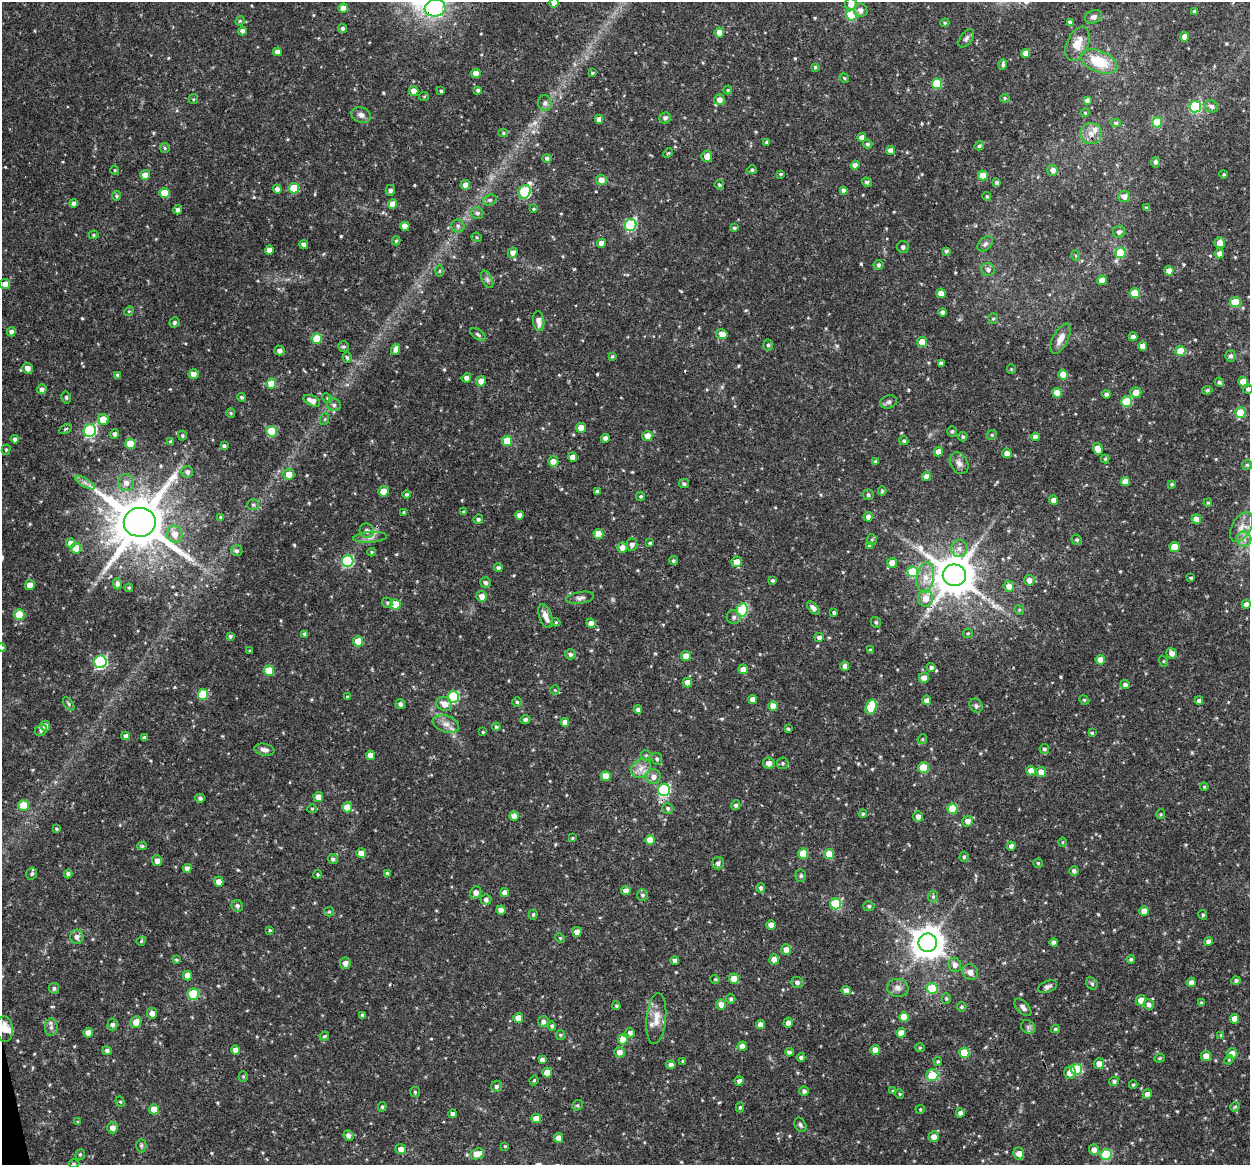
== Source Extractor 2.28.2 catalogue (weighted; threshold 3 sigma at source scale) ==
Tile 7 of 4 x 4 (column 3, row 2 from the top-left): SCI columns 2496-3743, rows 2364-3526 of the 4992 x 4776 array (HDU 1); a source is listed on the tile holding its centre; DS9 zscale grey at full resolution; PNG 1252 x 1167 px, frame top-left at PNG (2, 2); each listed source drawn as its Kron ellipse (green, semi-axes under 4 px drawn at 4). Shown black and unused: <1% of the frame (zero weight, under 3 of 4 exposures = <1% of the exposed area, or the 3 px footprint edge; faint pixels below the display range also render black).
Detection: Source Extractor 2.28.2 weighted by HDU 2 'WHT'; one run over the whole footprint, this tile lists its part. Background 0.0465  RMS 0.0026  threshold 0.0115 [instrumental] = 3 sigma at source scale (4.5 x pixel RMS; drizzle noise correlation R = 1.50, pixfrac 1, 0.0396/0.0396 arcsec/px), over >= 5 px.
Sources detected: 575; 1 too faint to see at this stretch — neither listed nor drawn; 6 inside a brighter listed object's ellipse — not listed separately; of the other 568, all 500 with FLUX_AUTO >= 0.268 (the completeness limit of this list) listed and drawn (68 fainter detections not listed), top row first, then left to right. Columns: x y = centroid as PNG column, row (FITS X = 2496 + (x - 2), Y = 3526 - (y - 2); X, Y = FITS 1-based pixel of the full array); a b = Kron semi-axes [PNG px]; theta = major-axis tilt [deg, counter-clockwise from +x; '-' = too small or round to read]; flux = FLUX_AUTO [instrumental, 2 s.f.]
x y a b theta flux
554 3 5 4 - 2.4
851 4 6 6 - 2.1
343 8 5 4 - 2.7
435 8 10 8 8 19
861 10 7 6 - 1.3
1194 11 3 3 - 0.31
852 15 5 5 - 13
1093 17 9 6 20 0.94
240 21 5 4 - 0.3
1070 22 4 4 - 0.65
945 23 4 4 - 0.31
342 28 4 4 - 0.57
242 31 4 4 - 1.1
719 32 5 5 - 2.1
1184 37 5 4 - 1.6
966 38 10 5 53 0.73
1077 44 18 10 66 3.6
277 52 4 4 - 1.5
1026 53 4 4 - 1.8
1099 62 19 10 -22 8.5
1003 64 5 4 - 0.56
815 67 3 3 - 0.36
476 73 5 4 - 2.6
592 73 4 4 - 0.33
844 78 5 4 - 0.34
937 84 5 5 - 10
478 90 4 3 - 0.57
728 90 4 4 - 0.28
414 91 5 5 - 1.9
441 91 4 3 - 0.44
424 97 5 4 - 0.29
1005 98 5 4 - 0.36
193 99 5 4 - 0.3
719 100 5 5 - 1.5
1087 100 4 4 - 0.81
545 103 8 7 - 0.93
1211 106 7 5 -33 0.97
1195 107 5 5 - 20
1085 113 4 4 - 0.33
361 115 10 7 -20 1.2
665 118 6 5 - 0.8
599 119 4 4 - 1.4
1157 122 5 5 - 7.1
1116 123 5 4 - 0.47
503 133 5 4 - 0.35
1091 134 11 10 - 2.3
862 137 4 4 - 1.8
767 142 4 4 - 0.58
868 144 5 4 - 0.52
979 146 5 4 - 0.47
165 148 5 4 - 0.34
891 151 4 4 - 1.7
668 153 5 3 - 0.27
707 156 6 5 - 1.9
547 158 5 4 - 0.68
1155 162 5 4 - 0.52
855 165 4 4 - 1.2
115 170 4 4 - 0.31
752 170 5 4 - 0.44
1053 170 5 5 - 1.4
780 174 4 3 - 0.32
1224 174 4 3 - 0.31
145 175 5 4 - 2.2
983 176 5 5 - 3.7
601 180 5 5 - 2.3
867 182 5 4 - 0.61
997 183 4 3 - 0.7
465 185 5 4 - 1.7
719 185 5 4 - 0.38
294 188 5 5 - 8.8
277 189 4 4 - 1.1
390 190 5 4 - 0.69
843 190 4 4 - 0.75
525 192 7 5 65 22
165 193 5 5 - 5.4
116 196 5 4 - 0.4
987 196 4 4 - 0.28
1124 196 6 5 - 1.7
490 200 7 5 19 0.54
73 203 4 4 - 0.81
393 204 5 4 - 2.5
1146 208 4 3 - 0.48
534 209 4 3 - 0.32
178 210 4 4 - 0.93
477 213 6 5 - 0.65
631 225 6 5 - 23
405 226 4 4 - 2.2
458 226 6 6 - 0.7
734 228 3 3 - 0.4
1119 232 6 6 - 0.87
94 235 5 4 - 0.38
477 237 5 4 - 0.34
396 241 4 3 - 0.39
602 243 4 4 - 2.2
1220 243 5 5 - 2.1
985 244 9 6 44 0.65
304 245 4 4 - 0.89
903 247 6 6 - 0.76
269 250 4 4 - 1.8
946 251 3 3 - 0.51
513 252 5 4 - 1.2
1120 253 5 5 - 12
1219 253 5 4 - 1.1
1076 256 5 3 - 0.29
878 265 5 5 - 0.6
988 270 7 6 - 0.91
439 271 6 4 89 0.33
1169 271 4 4 - 2.2
487 279 9 5 -64 0.66
1102 280 4 4 - 2.5
5 284 5 5 - 2
941 293 4 4 - 2.5
1135 293 5 5 - 6.2
1235 302 5 5 - 7.4
129 311 5 4 - 0.3
943 312 4 4 - 0.8
993 319 5 5 - 0.41
539 321 10 5 -84 1.9
174 322 5 5 - 0.63
11 332 4 4 - 0.93
478 334 8 5 -33 0.58
722 334 6 5 - 2.2
1133 337 4 4 - 1.1
317 339 5 5 - 7.2
1060 339 16 7 63 2
922 342 5 5 - 3.2
768 345 5 5 - 0.51
1143 346 4 4 - 1.8
343 347 5 5 - 0.44
396 349 5 4 - 1.3
279 351 5 5 - 0.93
1180 351 5 5 - 4.9
612 356 4 3 - 0.35
1230 356 5 5 - 0.67
347 358 5 4 - 0.46
941 363 4 4 - 0.83
27 368 5 5 - 1.6
1011 369 4 4 - 0.27
193 374 5 5 - 1.9
117 375 4 3 - 0.4
1063 375 5 4 - 3.3
466 378 5 4 - 1.2
481 381 5 5 - 2.3
1243 381 5 5 - 2.6
1219 382 5 4 - 0.56
271 384 5 5 - 4.9
42 389 5 4 - 0.97
1248 389 5 4 - 0.59
1207 390 5 4 - 0.46
1136 392 5 5 - 2.2
1057 393 5 5 - 3.1
1106 394 4 4 - 0.86
66 397 6 4 -77 0.44
242 397 4 4 - 0.46
327 398 5 4 - 0.35
312 401 9 5 -24 2.1
888 402 9 6 19 0.67
1127 402 5 5 - 10
334 405 7 6 - 0.74
231 413 5 4 - 0.32
1240 413 5 5 - 7.6
103 419 5 5 - 4.6
325 419 6 4 71 0.33
581 428 5 5 - 2.6
65 429 7 4 28 0.34
90 431 6 6 - 32
272 431 5 5 - 9.2
952 431 5 5 - 0.43
115 434 5 4 - 0.72
182 435 5 4 - 0.35
992 435 5 4 - 0.33
647 436 5 5 - 2.2
963 437 5 5 - 0.39
1035 437 4 4 - 1
605 438 4 4 - 1.1
15 439 4 4 - 0.74
507 441 5 5 - 6.1
904 441 5 4 - 0.41
171 442 4 3 - 0.42
130 444 5 5 - 7.6
224 446 4 4 - 0.54
1098 449 6 4 -72 2.6
6 450 5 4 - 0.38
938 452 4 4 - 1.9
1007 453 5 4 - 1.5
573 457 4 4 - 1.8
1105 459 4 4 - 0.33
553 462 5 5 - 2.2
875 462 4 3 - 0.33
959 463 11 8 -59 1.4
1247 465 5 5 - 0.38
187 472 6 5 - 0.81
289 474 5 5 - 2.4
926 477 4 4 - 1.7
1125 481 4 4 - 2
85 483 11 4 -29 0.94
126 483 8 8 - 1.6
684 484 5 4 - 0.6
1172 484 4 3 - 0.35
384 491 5 5 - 2.6
597 491 4 3 - 0.49
882 491 4 3 - 0.31
406 495 4 4 - 0.45
868 495 5 5 - 0.51
641 496 4 4 - 0.36
1053 500 4 4 - 1.5
1208 503 4 3 - 0.29
253 505 6 5 - 0.43
404 512 4 3 - 0.48
464 512 4 4 - 0.66
519 515 4 4 - 1.3
221 517 4 3 - 0.39
868 517 4 4 - 1.2
478 519 5 4 - 0.59
1196 519 5 4 - 2.3
140 522 16 14 2 1600
1241 527 16 9 61 2.6
367 531 7 7 - 1.1
175 534 9 7 -75 2.7
598 534 5 5 - 3.1
370 537 17 5 5 1.3
1244 539 7 7 - 1.4
872 540 5 5 - 0.38
1077 540 5 5 - 0.48
71 543 5 5 - 2
650 543 4 3 - 0.39
632 545 6 5 - 1.1
869 546 4 3 - 0.27
622 547 5 5 - 2
1174 547 5 5 - 5.2
76 548 5 5 - 6.2
959 548 8 8 - 1.3
237 551 5 5 - 0.66
372 552 4 4 - 0.32
348 561 6 5 - 25
673 561 5 4 - 0.51
737 562 5 5 - 2.5
892 563 5 5 - 2.5
498 568 4 4 - 0.62
913 572 5 5 - 10
954 575 11 11 - 940
925 578 15 8 79 2.9
1191 578 4 3 - 0.32
773 580 4 3 - 0.46
1029 580 5 5 - 1.7
485 583 5 5 - 0.63
117 584 6 4 -88 0.9
30 585 5 5 - 2
1009 586 5 5 - 1.9
129 588 4 4 - 0.34
482 596 5 5 - 1.9
580 598 14 6 8 0.97
926 598 8 7 - 2.9
387 603 5 4 - 0.39
396 604 5 5 - 7.6
1246 604 4 4 - 0.97
813 608 8 4 -47 1.3
742 610 6 5 - 19
1019 610 5 4 - 0.3
834 613 3 3 - 0.67
19 614 5 5 - 7.8
545 616 12 6 -72 1.8
734 617 7 6 - 0.87
556 622 4 4 - 0.29
876 622 6 5 - 0.45
591 623 5 4 - 1.7
968 633 5 4 - 0.32
305 634 4 4 - 0.71
230 636 4 4 - 0.41
819 637 4 4 - 0.9
358 641 5 5 - 5.1
2 648 4 4 - 0.41
870 650 4 3 - 0.28
250 651 3 2 - 0.28
1172 653 5 5 - 1.5
570 654 5 5 - 0.71
686 656 5 5 - 2.3
1100 660 4 4 - 2.5
1163 661 6 4 -72 0.3
100 662 6 6 - 36
845 666 4 4 - 1.1
931 667 4 4 - 0.63
743 669 5 4 - 2.4
269 671 5 5 - 6.7
924 678 5 5 - 1.9
687 682 5 5 - 1.8
1125 685 4 4 - 0.78
555 690 5 4 - 0.28
203 694 5 5 - 9.6
347 696 3 3 - 0.28
453 697 6 5 - 18
753 699 4 4 - 1.6
927 700 5 4 - 1.4
1084 700 5 4 - 0.34
1199 700 4 4 - 0.7
517 702 4 4 - 0.41
69 704 7 4 -55 0.46
400 704 5 4 - 0.84
444 704 8 7 - 2.4
773 706 5 4 - 2.4
976 706 7 6 - 0.64
871 707 8 5 70 10
638 709 4 4 - 0.81
525 719 5 4 - 0.67
565 722 4 4 - 1.7
446 724 13 8 -17 1.9
45 726 5 4 - 1.6
496 727 4 4 - 0.46
788 729 4 3 - 0.39
41 730 6 5 - 0.62
483 732 3 3 - 0.3
1092 733 4 4 - 0.35
126 736 4 4 - 1.1
144 738 4 3 - 0.59
922 739 5 4 - 0.33
1044 749 5 4 - 0.54
264 750 10 6 -11 1.2
370 755 4 4 - 1.9
646 755 5 5 - 0.41
657 759 6 5 - 0.55
769 763 6 5 - 1.4
783 763 6 6 - 0.47
641 768 11 8 44 1.9
923 768 5 5 - 8.4
1031 771 5 5 - 2.3
1041 772 5 5 - 2
606 776 5 5 - 3
654 777 7 7 - 1.4
1204 787 4 3 - 0.3
664 790 6 6 - 30
318 797 5 5 - 1.8
200 798 5 4 - 0.65
24 805 5 5 - 6.2
736 805 5 4 - 0.57
347 807 5 5 - 4.1
668 808 5 5 - 0.53
312 809 5 4 - 0.32
952 809 5 5 - 9
863 814 4 3 - 0.36
1161 814 5 4 - 0.31
514 816 4 4 - 1.9
918 816 5 4 - 1.2
968 821 5 5 - 1.5
56 829 4 4 - 0.37
572 838 4 3 - 0.27
650 840 5 5 - 4
1063 842 5 3 - 0.3
142 846 5 4 - 0.43
1011 846 4 4 - 1.4
361 853 5 5 - 1.9
803 854 5 5 - 7.2
829 854 5 5 - 3.6
964 857 5 4 - 0.39
333 859 5 5 - 0.68
157 861 5 5 - 1.5
718 863 6 6 - 0.9
1038 863 4 4 - 0.3
187 868 4 4 - 1.3
1074 871 4 4 - 0.82
32 873 6 5 - 0.62
387 873 4 4 - 0.47
68 874 4 4 - 0.65
317 874 4 4 - 0.35
801 876 6 5 - 0.49
219 882 5 4 - 2
761 888 5 4 - 0.67
626 890 5 4 - 1.3
476 893 6 5 - 1.6
505 893 4 4 - 1.9
642 895 6 5 - 0.62
933 897 6 5 - 0.45
486 899 5 5 - 0.91
836 904 5 5 - 16
237 906 6 5 - 0.73
869 906 5 5 - 0.56
501 910 4 4 - 1.6
1144 911 5 5 - 3.1
329 912 5 4 - 0.33
533 915 5 4 - 0.4
1203 915 5 4 - 0.44
771 925 4 4 - 1.8
270 930 3 3 - 0.27
577 932 5 4 - 2
77 937 7 7 - 1.2
560 938 5 3 - 0.29
141 941 4 4 - 0.28
1208 941 4 4 - 1.2
928 943 9 9 - 450
1054 943 4 4 - 1
786 950 5 5 - 2
774 959 5 5 - 2.1
1131 959 4 4 - 0.52
176 960 4 3 - 0.34
675 961 4 4 - 1.1
345 963 5 5 - 1.5
955 965 7 6 - 1.3
970 972 8 7 - 1.8
187 976 5 4 - 2
715 979 4 4 - 0.35
734 979 5 5 - 3
1236 980 4 4 - 0.62
797 982 6 5 - 0.89
1191 982 5 4 - 1.3
1092 984 6 5 - 0.53
1048 987 10 5 22 0.79
54 988 5 5 - 0.6
898 988 11 9 -8 1.4
932 988 5 5 - 11
846 990 4 4 - 1.6
193 994 5 5 - 14
946 998 5 4 - 0.32
731 999 4 4 - 0.52
1141 1000 5 5 - 2.1
1202 1003 4 3 - 0.63
721 1004 5 5 - 1.6
1149 1004 5 5 - 1
616 1006 4 3 - 0.32
962 1007 5 4 - 0.45
1023 1007 11 6 -47 1
152 1013 5 5 - 1.6
363 1015 4 3 - 0.64
904 1017 5 5 - 4.6
518 1018 5 5 - 1.9
656 1019 25 10 84 3.3
1235 1019 5 4 - 2.9
136 1022 6 5 - 2.6
543 1022 5 5 - 0.97
788 1023 5 4 - 1.3
113 1025 6 5 - 0.89
760 1025 4 4 - 1.9
552 1026 4 4 - 0.59
51 1027 9 6 90 0.87
1028 1027 7 6 - 0.72
5 1029 13 8 -85 2.3
1055 1029 4 3 - 0.39
88 1033 5 4 - 2.1
630 1033 5 4 - 0.82
901 1033 5 4 - 2.7
560 1035 5 4 - 0.31
1221 1035 4 4 - 0.27
324 1036 5 3 - 0.34
623 1039 5 5 - 2.9
742 1046 4 4 - 2
920 1048 5 4 - 0.32
236 1050 4 4 - 1.8
875 1050 5 4 - 1.8
107 1051 5 4 - 0.82
620 1052 5 5 - 1.6
789 1052 4 4 - 0.75
964 1053 5 5 - 8.4
1232 1053 5 5 - 1.9
1206 1056 5 5 - 2.4
801 1057 4 4 - 0.63
1159 1058 5 4 - 0.3
542 1060 4 4 - 0.98
1229 1060 5 4 - 0.27
683 1061 3 3 - 0.33
938 1061 5 4 - 0.32
1099 1064 5 5 - 1.9
671 1065 4 4 - 1.2
1077 1069 5 5 - 15
547 1073 5 5 - 4
1070 1073 6 5 - 2
932 1075 6 6 - 6.6
243 1076 5 4 - 0.35
534 1080 5 3 - 0.36
739 1081 4 4 - 0.92
1114 1081 5 4 - 0.66
1133 1085 4 3 - 0.31
496 1086 5 5 - 0.75
804 1091 4 4 - 0.74
893 1091 3 3 - 0.32
415 1092 5 5 - 0.36
900 1094 4 4 - 0.3
1147 1094 5 4 - 1.6
120 1102 5 4 - 0.37
577 1105 5 5 - 0.38
382 1107 5 4 - 0.39
740 1107 5 4 - 0.4
1235 1107 5 4 - 0.34
154 1109 5 5 - 2.7
920 1109 4 4 - 0.27
960 1113 4 4 - 0.94
453 1114 4 4 - 0.78
536 1118 5 4 - 2.8
78 1122 3 3 - 0.31
800 1125 7 5 -61 0.56
113 1128 5 5 - 1.7
348 1135 5 5 - 1.1
934 1137 5 5 - 1.8
559 1138 5 4 - 2.5
141 1145 7 5 -90 0.46
505 1146 3 3 - 0.27
401 1149 5 5 - 1.6
1094 1150 5 5 - 1.5
80 1154 5 4 - 0.4
477 1154 7 5 21 3.8
1019 1154 6 5 - 2.2
1106 1154 5 5 - 15
74 1163 5 3 - 0.29
Overlapping masked pixels (flux is a lower limit): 4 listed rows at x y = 435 8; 954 575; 774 959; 5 1029
Isophote crosses this tile's border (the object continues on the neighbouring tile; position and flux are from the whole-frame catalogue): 5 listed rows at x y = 554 3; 435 8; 1248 389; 2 648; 5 1029